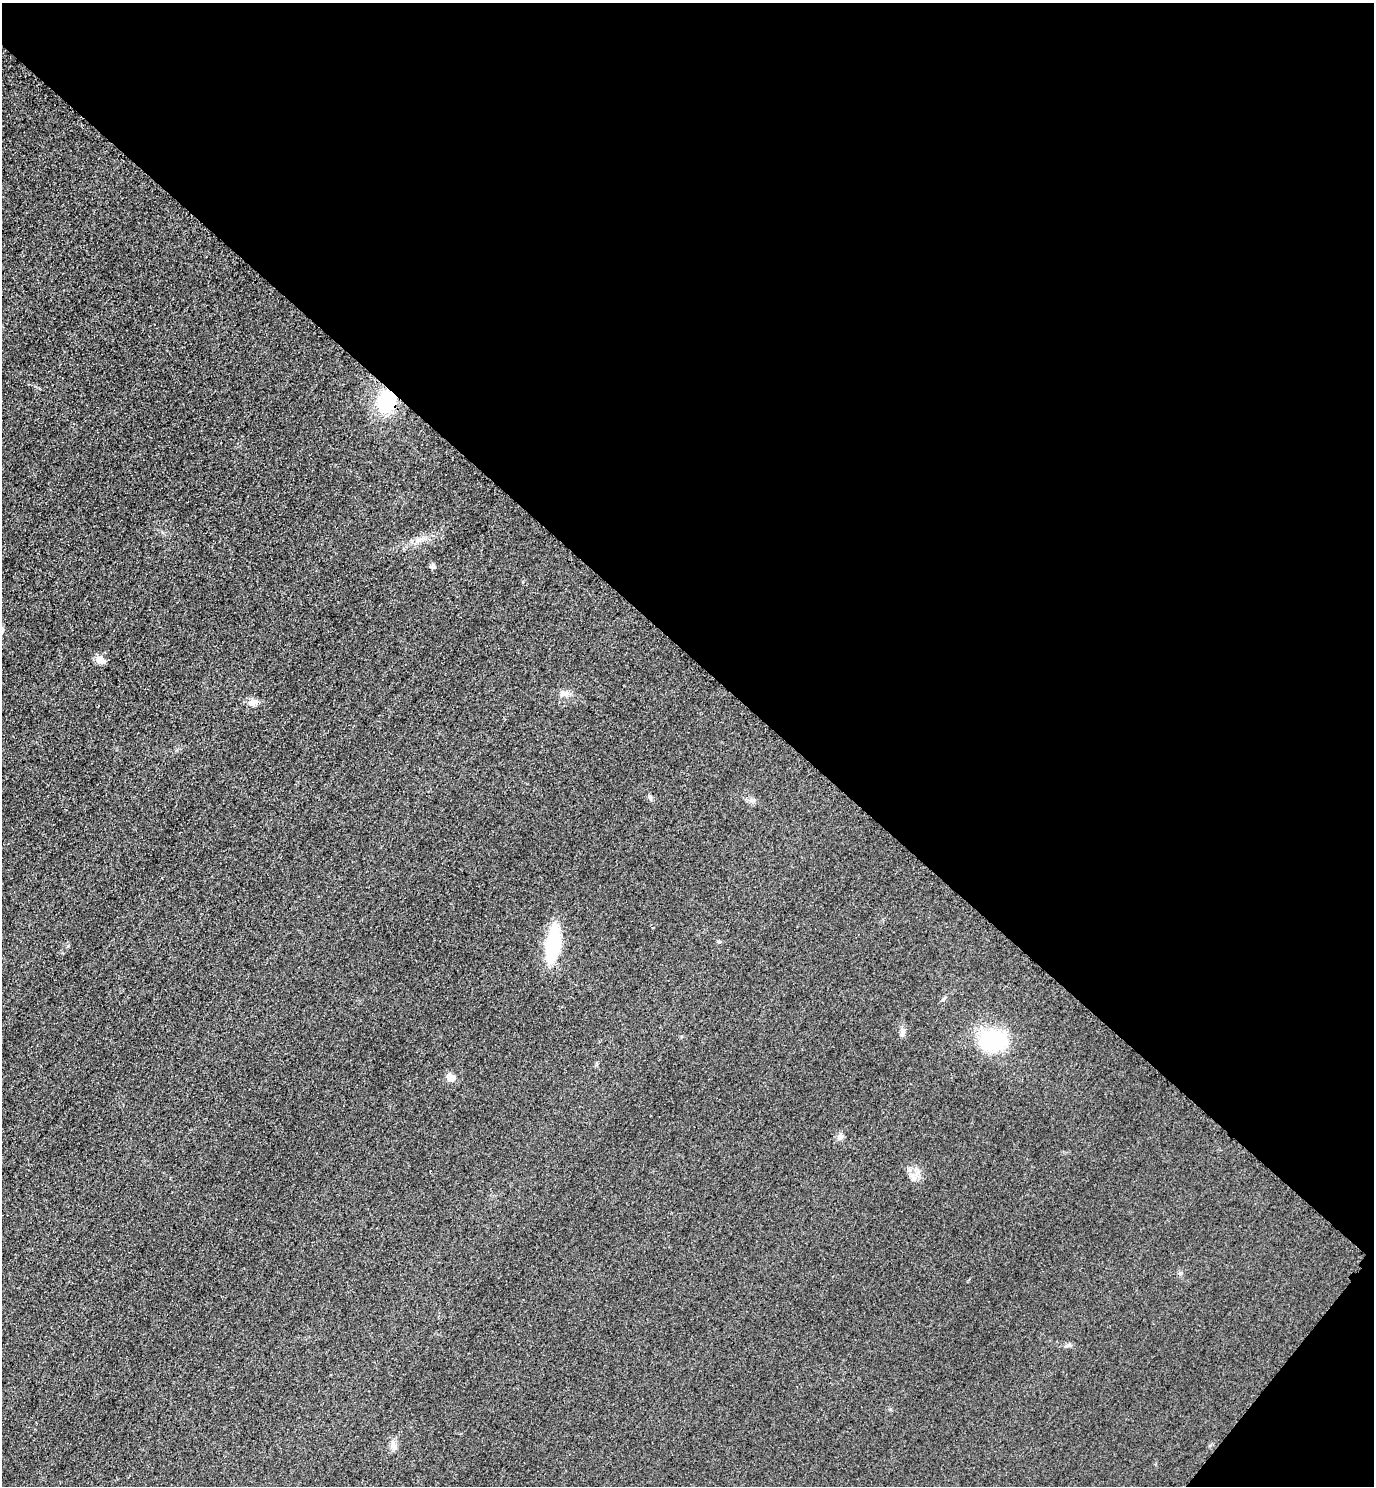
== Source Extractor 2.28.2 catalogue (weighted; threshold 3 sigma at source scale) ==
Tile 8 of 4 x 4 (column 4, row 2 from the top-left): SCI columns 4443-5814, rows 2998-4481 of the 5996 x 5993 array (HDU 1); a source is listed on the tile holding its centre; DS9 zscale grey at full resolution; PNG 1376 x 1488 px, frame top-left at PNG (2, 3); no overlay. Shown black and unused: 45% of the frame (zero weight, under 3 of 4 exposures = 3% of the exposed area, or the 3 px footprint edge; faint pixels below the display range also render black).
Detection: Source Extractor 2.28.2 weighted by HDU 2 'WHT'; one run over the whole footprint, this tile lists its part. Background 0.0498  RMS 0.017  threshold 0.0754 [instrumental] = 3 sigma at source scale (4.5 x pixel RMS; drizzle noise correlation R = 1.50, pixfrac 1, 0.05/0.05 arcsec/px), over >= 5 px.
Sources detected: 16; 1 inside a brighter listed object's ellipse — not listed separately; the other 15 listed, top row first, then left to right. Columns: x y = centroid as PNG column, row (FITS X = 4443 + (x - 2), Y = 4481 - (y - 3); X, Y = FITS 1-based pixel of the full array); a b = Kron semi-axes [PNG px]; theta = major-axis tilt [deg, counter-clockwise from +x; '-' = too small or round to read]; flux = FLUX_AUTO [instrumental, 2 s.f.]
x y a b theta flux
386 401 17 13 80 120
433 566 7 6 - 4.1
99 660 11 9 5 9.4
565 694 12 8 -2 9.2
253 702 12 8 10 11
650 798 8 5 -64 3.5
719 942 6 4 -16 2.1
553 945 24 10 82 160
944 998 6 4 70 2.3
902 1032 13 6 75 6.8
992 1041 27 20 -4 120
450 1078 10 8 -45 13
840 1137 9 7 41 6.4
1180 1273 7 4 -45 2.7
394 1446 11 6 -45 7.3
Overlapping masked pixels (flux is a lower limit): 1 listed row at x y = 386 401
Unlisted compact peaks at least as high as the median listed source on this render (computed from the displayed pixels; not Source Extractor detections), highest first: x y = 68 946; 1069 1345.